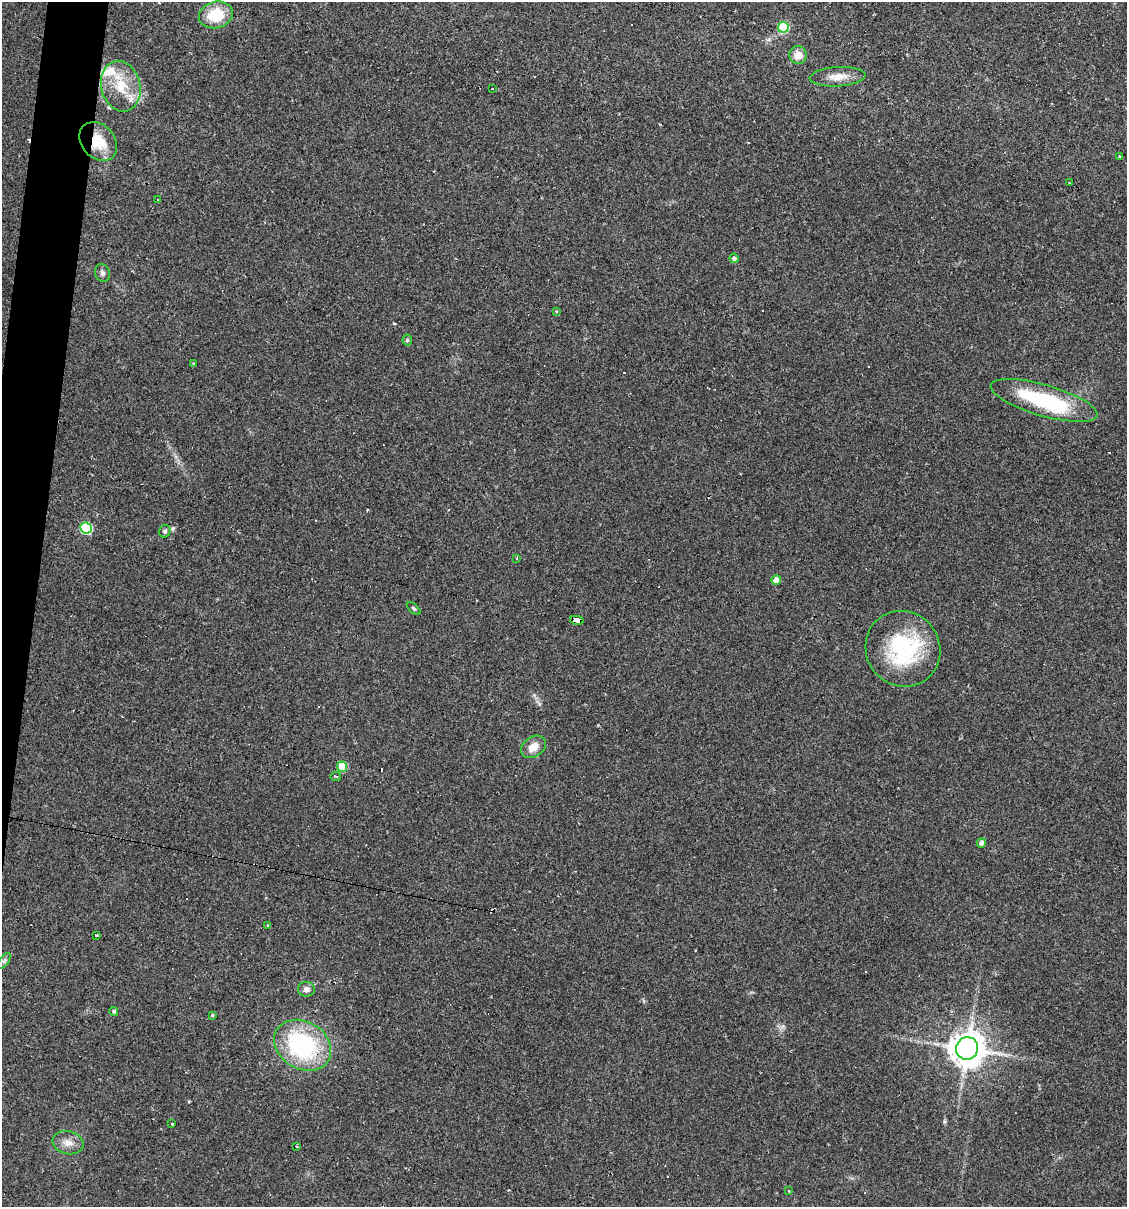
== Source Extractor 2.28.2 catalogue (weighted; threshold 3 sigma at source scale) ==
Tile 11 of 4 x 4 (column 3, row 3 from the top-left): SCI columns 2364-3488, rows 1207-2411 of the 4843 x 4822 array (HDU 1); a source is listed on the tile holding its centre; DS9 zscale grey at full resolution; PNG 1129 x 1209 px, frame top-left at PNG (2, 2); each listed source drawn as its Kron ellipse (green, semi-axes under 4 px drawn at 4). Shown black and unused: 3% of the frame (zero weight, under 2 of 3 exposures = <1% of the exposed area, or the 3 px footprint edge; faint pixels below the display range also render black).
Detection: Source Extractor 2.28.2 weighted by HDU 2 'WHT'; one run over the whole footprint, this tile lists its part. Background 0.0907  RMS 0.006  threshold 0.0272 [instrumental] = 3 sigma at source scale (4.5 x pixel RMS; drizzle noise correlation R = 1.50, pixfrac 1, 0.05/0.05 arcsec/px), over >= 5 px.
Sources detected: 53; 2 inside a brighter object's white glare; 9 cosmic-ray / hot-pixel residue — neither listed nor drawn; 3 inside a brighter listed object's ellipse — not listed separately; the other 39 listed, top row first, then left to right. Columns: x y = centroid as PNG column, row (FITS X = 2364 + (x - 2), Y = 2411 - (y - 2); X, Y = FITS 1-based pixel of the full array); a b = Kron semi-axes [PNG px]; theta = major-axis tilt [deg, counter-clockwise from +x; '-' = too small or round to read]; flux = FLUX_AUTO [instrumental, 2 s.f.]
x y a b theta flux
216 15 17 13 14 20
783 27 5 5 - 38
798 55 9 8 - 6.8
838 77 28 9 4 8.1
121 86 26 19 -75 20
492 89 2 2 - 0.78
98 142 21 16 -48 16
1119 156 3 3 - 0.48
1069 183 3 2 - 0.45
157 200 3 2 - 1.1
734 258 5 4 - 1.8
102 273 9 7 -65 1.8
556 311 4 3 - 0.47
407 340 5 5 - 0.93
193 363 4 3 - 0.4
1044 400 55 15 -16 55
86 528 6 5 - 49
165 531 6 6 - 1.2
517 559 3 2 - 1.3
776 580 5 4 - 8
414 608 8 4 -42 1
577 620 7 4 -13 57
903 649 39 36 -53 60
534 747 13 10 34 7.1
342 767 5 5 - 19
336 776 5 3 - 0.78
981 843 5 4 - 2.5
268 925 4 3 - 0.65
96 936 3 3 - 3.9
4 961 9 4 54 1.6
306 989 8 7 - 2.6
114 1011 4 4 - 1.2
212 1015 3 3 - 0.68
303 1045 30 23 -31 74
967 1048 11 11 - 920
172 1123 3 3 - 3.8
68 1143 16 11 -13 5.7
297 1147 3 3 - 1.2
789 1191 4 2 - 0.38
Overlapping masked pixels (flux is a lower limit): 2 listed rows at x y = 98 142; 577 620